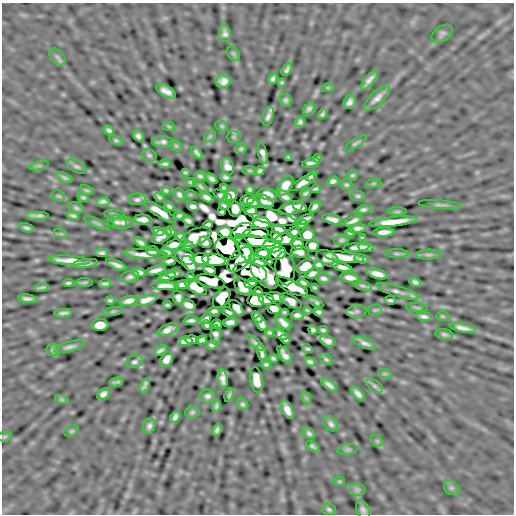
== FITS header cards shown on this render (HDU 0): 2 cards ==
NAXIS1  =                  512
NAXIS2  =                  512

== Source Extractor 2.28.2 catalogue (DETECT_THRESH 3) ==
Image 512 x 512 px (HDU 0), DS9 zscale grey, 1 PNG px = 1 image px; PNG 516 x 516 px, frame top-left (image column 1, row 512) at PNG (2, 3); each listed source drawn as its Kron ellipse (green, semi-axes under 4 px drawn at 4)
Background -1.19e-04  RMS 0.021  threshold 0.0639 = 3 sigma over >= 5 px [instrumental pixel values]
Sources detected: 298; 2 with non-positive FLUX_AUTO (blend fragments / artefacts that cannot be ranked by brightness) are neither listed nor drawn; the other 296 listed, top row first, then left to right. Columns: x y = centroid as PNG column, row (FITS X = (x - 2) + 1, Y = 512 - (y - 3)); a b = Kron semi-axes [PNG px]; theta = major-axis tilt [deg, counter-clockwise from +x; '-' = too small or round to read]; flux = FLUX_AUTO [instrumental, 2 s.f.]
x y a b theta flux
225 33 8 6 -83 5.7
442 34 11 7 35 5
233 53 7 6 - 2.7
57 57 10 6 -48 4.5
287 70 7 4 55 4.2
273 79 5 4 - 3.9
369 80 12 4 49 8.6
224 81 7 6 - 8.2
282 82 4 4 - 2.1
328 87 6 4 18 1.7
166 91 11 5 -29 9.2
377 98 17 6 43 9.6
285 100 6 6 - 3.6
350 102 7 5 60 6.2
309 109 6 5 - 5
322 114 5 3 - 3.3
268 116 10 5 71 6.1
300 122 5 5 - 3.9
222 126 6 5 - 2.1
169 127 6 4 -2 1.6
109 130 6 4 -36 3.7
138 136 6 5 - 4.8
210 136 7 5 45 2.7
234 137 7 6 - 2.4
116 140 7 4 -30 2.4
163 142 10 5 -1 5.5
356 143 13 4 34 3.8
176 146 6 5 - 2.2
241 149 6 5 - 2.7
197 153 7 3 -48 3.9
263 153 10 4 -76 6.3
149 155 7 6 - 2.9
288 157 3 3 - 1.6
317 158 4 3 - 2.2
311 163 9 4 13 5.3
165 164 6 3 1 3.6
39 166 10 4 13 2.7
227 166 9 6 -65 9
77 167 11 5 -27 4
250 171 7 4 -6 2.3
260 171 5 4 - 3.4
185 172 4 3 - 2
353 175 6 5 - 2.5
200 176 6 5 - 3.2
311 176 6 4 41 4.4
226 177 6 4 -16 3.3
64 178 9 4 -27 3.3
212 179 6 4 -37 4.6
333 181 6 4 18 4.9
190 182 5 4 - 2.4
303 183 14 4 30 9.3
373 183 8 4 8 2.1
346 185 6 5 - 2.6
201 186 9 4 -38 2.9
285 186 11 6 57 14
224 188 4 3 - 2.1
250 189 4 3 - 2.7
315 189 5 3 - 2.6
87 190 7 4 -19 2.2
166 190 4 3 - 2.5
305 193 6 4 39 3.3
180 194 6 5 - 4.6
267 194 10 6 -8 11
190 195 6 4 -1 1.9
221 195 8 4 -33 2.6
231 195 6 6 - 9.2
58 196 7 5 -20 2.3
358 196 7 5 0 2.9
83 197 6 4 -24 2.6
159 197 5 3 - 2.6
207 197 7 4 -30 5.7
285 197 8 4 -35 5.6
137 199 9 6 2 4.5
227 199 5 4 - 5.3
248 199 7 5 13 4.9
264 201 10 5 -27 7.4
103 202 7 4 9 4.7
253 202 6 4 -24 4.6
224 205 4 4 - 3.1
440 205 22 3 -4 4.5
169 206 5 3 - 3.2
193 206 6 4 -16 4.9
300 207 7 4 -23 6.7
315 207 7 4 47 4.8
76 208 8 5 -20 3.1
291 208 12 6 18 9.1
235 209 7 6 - 13
250 210 7 4 -7 16
363 210 7 4 10 4.4
160 212 18 5 -33 18
222 212 4 3 - 1.8
397 212 10 4 0 2.1
114 214 10 4 -5 2.5
37 216 11 3 0 5.1
73 216 6 3 -19 3.1
180 216 5 4 - 3.6
271 216 25 7 -14 46
306 219 9 4 24 4.9
333 219 10 4 -15 8.5
143 220 9 5 -5 9.1
188 221 6 4 -31 4.5
353 221 10 4 23 6.5
117 222 10 6 -16 4.4
393 222 24 4 7 24
97 223 13 4 -24 3.6
123 223 10 6 -1 5.3
261 223 8 6 -7 100
302 224 5 3 - 3.2
208 225 4 4 - 3.9
26 228 7 3 -16 3.6
357 228 9 4 8 6.5
279 229 7 4 -12 5.1
158 231 6 4 -14 4.3
170 231 5 4 - 4.3
241 231 11 6 30 120
225 232 7 6 - 20
294 232 7 5 39 5.2
384 232 10 4 4 9
256 233 12 5 1 30
350 233 4 4 - 3
61 234 7 4 -18 2.3
307 235 7 6 - 23
162 236 11 6 33 8.6
180 236 5 3 - 3.4
196 237 16 8 24 27
276 237 6 4 -35 7.5
362 238 3 3 - 1.7
285 239 10 6 3 36
341 240 7 5 4 3.2
255 241 20 5 -7 56
140 242 7 4 -32 4.4
205 242 6 5 - 6.9
297 244 6 6 - 18
174 245 9 5 17 9.6
187 246 6 3 14 2.7
272 246 9 6 -10 49
312 246 6 6 - 11
356 247 13 4 6 4.7
228 248 13 10 -30 350
366 248 7 3 -7 5.3
245 249 16 6 -60 35
153 251 6 4 2 5.4
167 252 6 4 -21 4.4
300 252 9 6 -11 6.4
102 253 6 3 -4 3.9
263 253 8 4 4 10
277 253 9 6 12 41
146 254 22 4 -3 14
397 254 11 4 0 3.6
428 255 12 5 1 3.9
185 257 10 7 -20 11
344 257 19 5 -7 21
328 258 12 7 -27 12
201 259 8 5 -1 38
240 259 15 8 44 9.6
361 259 7 3 -11 3.3
69 260 21 4 -4 15
214 260 12 6 -5 250
257 260 9 5 -34 14
169 261 7 4 13 4.2
270 261 3 2 - 1.9
86 263 12 3 7 6.5
189 264 9 6 -48 16
116 265 11 4 -24 6.4
319 265 5 4 - 4.4
305 266 9 6 29 24
342 267 10 4 -17 8
285 269 17 9 -83 41
156 270 10 4 14 7.9
210 270 7 4 -25 5.9
139 272 6 4 -9 5.7
250 272 17 9 -12 72
174 274 8 3 5 5.3
265 274 17 10 -47 37
312 274 7 5 20 6.3
377 274 11 5 -16 11
167 276 9 4 13 6
190 276 4 2 - 1.8
130 277 9 6 15 5
324 278 7 5 -13 4.6
350 278 9 4 -12 9
210 281 14 6 -15 35
85 282 8 4 1 2.1
415 282 6 4 -24 3.9
68 283 5 3 - 2.7
250 283 6 4 30 8.8
303 283 6 4 -24 3.9
105 284 6 3 6 3.4
182 285 7 4 7 6.2
165 286 14 4 0 10
363 286 9 4 -14 3
42 287 7 2 9 2.9
196 287 12 5 -31 22
243 287 10 7 -45 19
292 287 17 6 -26 20
314 288 4 3 - 2.1
397 291 22 5 -17 7.7
258 292 5 3 - 2.5
275 297 9 4 -8 5.5
178 298 7 5 -68 5.8
222 298 11 7 56 29
27 299 9 3 -6 5.1
266 299 7 5 -15 17
110 300 4 3 - 2.5
146 300 11 5 18 11
256 300 8 6 -10 210
390 300 6 2 -6 2.9
129 301 9 4 13 9.1
291 301 12 5 -30 8.5
315 302 9 3 -33 2.9
167 305 4 3 - 2.2
188 305 7 5 -24 11
417 307 11 3 -7 2.4
236 308 9 5 -52 8.9
274 309 7 5 -19 17
307 310 3 3 - 1.6
375 310 7 5 1 2.4
113 311 10 4 11 2.8
214 311 6 4 -3 4.3
357 311 10 6 8 4.2
229 312 6 3 -28 3.7
284 312 4 3 - 2.1
319 312 5 4 - 3.6
63 313 8 3 2 4.1
297 315 6 4 -6 5.5
442 316 6 5 - 2
257 317 6 4 -49 4.9
424 317 7 3 -8 5.1
206 319 6 4 41 3.8
191 321 7 3 3 4.3
230 322 7 5 10 6.6
283 323 10 5 -43 8.4
217 324 5 5 - 4.9
261 324 8 5 -58 6.8
100 325 8 6 5 19
207 325 5 4 - 1.8
462 328 13 4 -12 8.6
168 330 11 5 24 9.6
313 330 4 4 - 2.9
323 330 5 3 - 2.9
269 333 5 4 - 2.4
281 334 8 4 -31 6.1
444 334 9 5 -11 3.8
216 335 10 5 89 5.6
192 339 7 4 0 5.3
285 339 5 3 - 3.1
202 340 5 4 - 4.3
185 341 7 5 5 6.8
328 341 8 5 -23 7.2
255 343 11 4 -45 3.9
365 343 12 5 -22 6
212 345 5 4 - 4
69 347 16 5 15 5.9
307 349 5 3 - 2.5
53 350 7 6 - 2.9
160 351 7 3 32 3.9
262 353 9 3 -76 4.6
285 355 10 5 -55 7.2
273 358 5 4 - 2.8
166 359 8 5 55 9.2
326 359 6 4 -28 2.6
134 362 9 6 14 4.1
310 362 6 4 -21 3.9
266 365 4 3 - 2.9
385 374 7 4 -18 2.6
223 379 10 5 -82 8.1
256 380 13 6 -81 13
116 382 7 2 10 2.7
145 385 8 3 64 4
329 385 9 4 -38 5.8
374 386 9 5 -37 3.9
103 394 7 5 35 5.8
358 394 9 4 -47 6.5
229 395 7 3 72 2.6
207 396 8 6 0 4.9
306 398 7 4 -71 2.3
62 400 7 4 -18 2.3
243 404 6 5 - 2.8
216 406 5 3 - 3.3
287 410 10 5 -64 9.8
192 412 7 6 - 3
175 417 6 4 60 5
331 424 9 6 -46 4.8
149 426 8 6 69 4.6
217 430 6 4 69 4
71 431 8 5 26 2.4
309 433 7 5 -35 3.6
4 437 7 4 6 2.2
377 441 7 5 -44 3
312 446 7 4 -31 3.4
348 450 10 5 10 3.4
339 481 5 5 - 1.7
451 488 8 6 -44 3.8
357 490 8 6 -7 3.8
329 509 7 5 -18 3.4
363 510 10 6 -64 5.2
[2 non-positive-flux detections neither listed nor drawn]